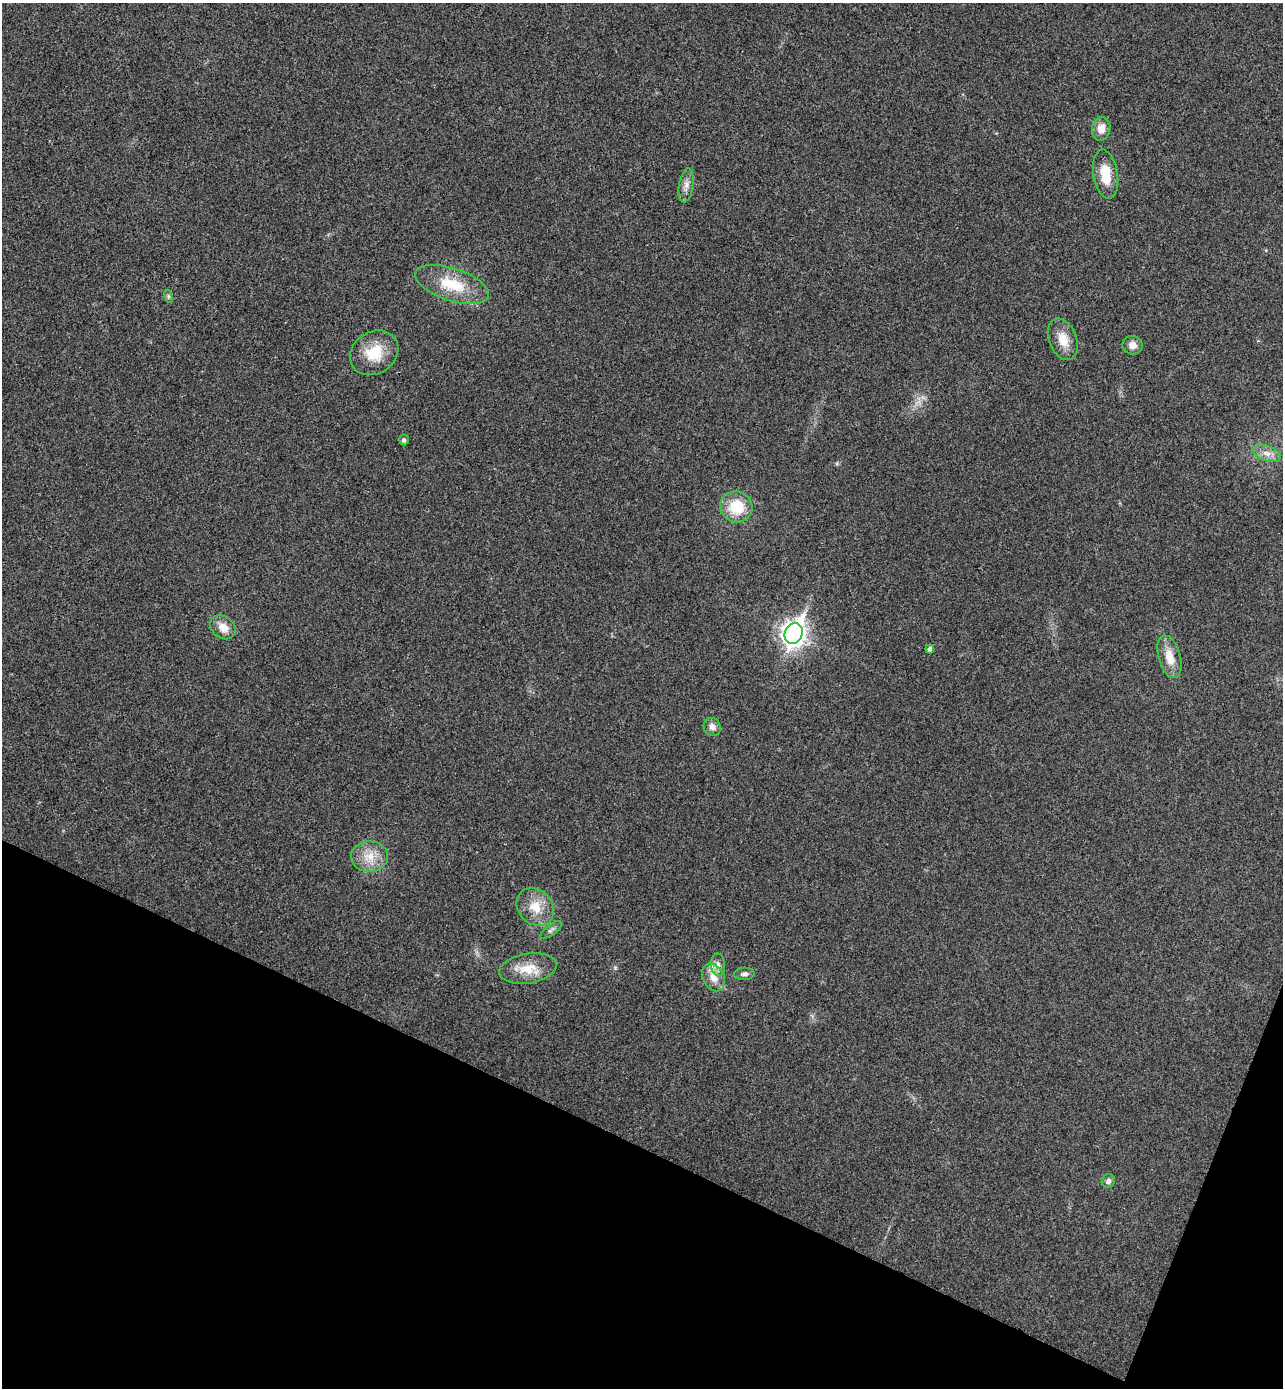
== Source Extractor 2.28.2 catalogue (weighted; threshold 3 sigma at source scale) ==
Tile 15 of 4 x 4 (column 3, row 4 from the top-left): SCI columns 2755-4035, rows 32-1417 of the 5641 x 5604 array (HDU 1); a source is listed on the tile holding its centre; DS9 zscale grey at full resolution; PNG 1285 x 1390 px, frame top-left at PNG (2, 3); each listed source drawn as its Kron ellipse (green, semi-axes under 4 px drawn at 4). Shown black and unused: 19% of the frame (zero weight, under 3 of 4 exposures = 6% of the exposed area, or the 3 px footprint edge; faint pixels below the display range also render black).
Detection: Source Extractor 2.28.2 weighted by HDU 2 'WHT'; one run over the whole footprint, this tile lists its part. Background 0.0198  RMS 0.0062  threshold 0.028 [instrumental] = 3 sigma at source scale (4.5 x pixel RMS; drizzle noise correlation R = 1.50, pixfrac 1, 0.05/0.05 arcsec/px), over >= 5 px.
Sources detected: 24; all 24 listed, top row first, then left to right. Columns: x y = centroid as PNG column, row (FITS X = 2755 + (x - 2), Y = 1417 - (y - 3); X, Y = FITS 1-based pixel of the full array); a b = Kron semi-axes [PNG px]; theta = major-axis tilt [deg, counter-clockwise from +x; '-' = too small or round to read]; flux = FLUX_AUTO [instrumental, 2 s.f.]
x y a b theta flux
1101 129 12 9 81 6.7
1106 174 25 12 -81 15
686 185 17 7 81 4.4
452 284 39 16 -19 24
168 296 6 4 -72 1
1063 339 21 13 -69 10
1133 345 10 9 - 4.6
374 353 25 21 33 19
404 440 5 5 - 1.7
1266 453 14 7 -20 4.8
736 507 16 15 - 19
223 627 14 10 -38 6.6
794 634 11 8 68 490
930 649 4 4 - 2.1
1169 657 22 11 -74 10
712 727 9 8 - 3.4
369 857 18 15 3 11
535 907 21 16 -47 13
551 930 13 5 37 2
718 965 11 7 -88 3.2
528 969 29 15 9 14
744 974 10 6 4 2.1
713 977 14 10 -64 7.5
1108 1181 7 6 - 2